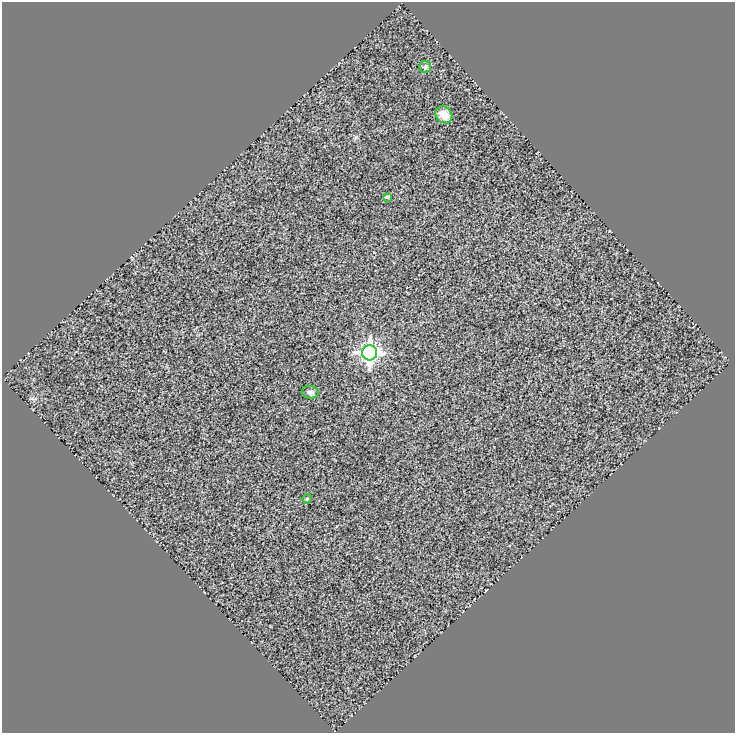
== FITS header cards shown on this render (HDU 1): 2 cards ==
NAXIS1  =                  733
NAXIS2  =                  731

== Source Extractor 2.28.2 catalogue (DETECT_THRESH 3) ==
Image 733 x 731 px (HDU 1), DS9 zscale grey, 1 PNG px = 1 image px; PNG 737 x 735 px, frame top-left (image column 1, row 731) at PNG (2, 2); each listed source drawn as its Kron ellipse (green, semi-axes under 4 px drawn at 4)
Background 0.564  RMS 0.52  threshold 1.56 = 3 sigma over >= 5 px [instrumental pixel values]
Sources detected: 6; all 6 listed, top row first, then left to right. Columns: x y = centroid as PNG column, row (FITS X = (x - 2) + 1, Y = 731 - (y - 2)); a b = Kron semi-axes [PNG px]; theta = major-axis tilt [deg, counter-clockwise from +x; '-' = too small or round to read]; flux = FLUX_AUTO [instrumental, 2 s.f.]
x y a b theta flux
425 67 6 6 - 81
444 115 9 7 -46 380
387 197 4 3 - 75
370 353 7 7 - 15000
310 392 8 6 -6 100
307 499 5 4 - 36